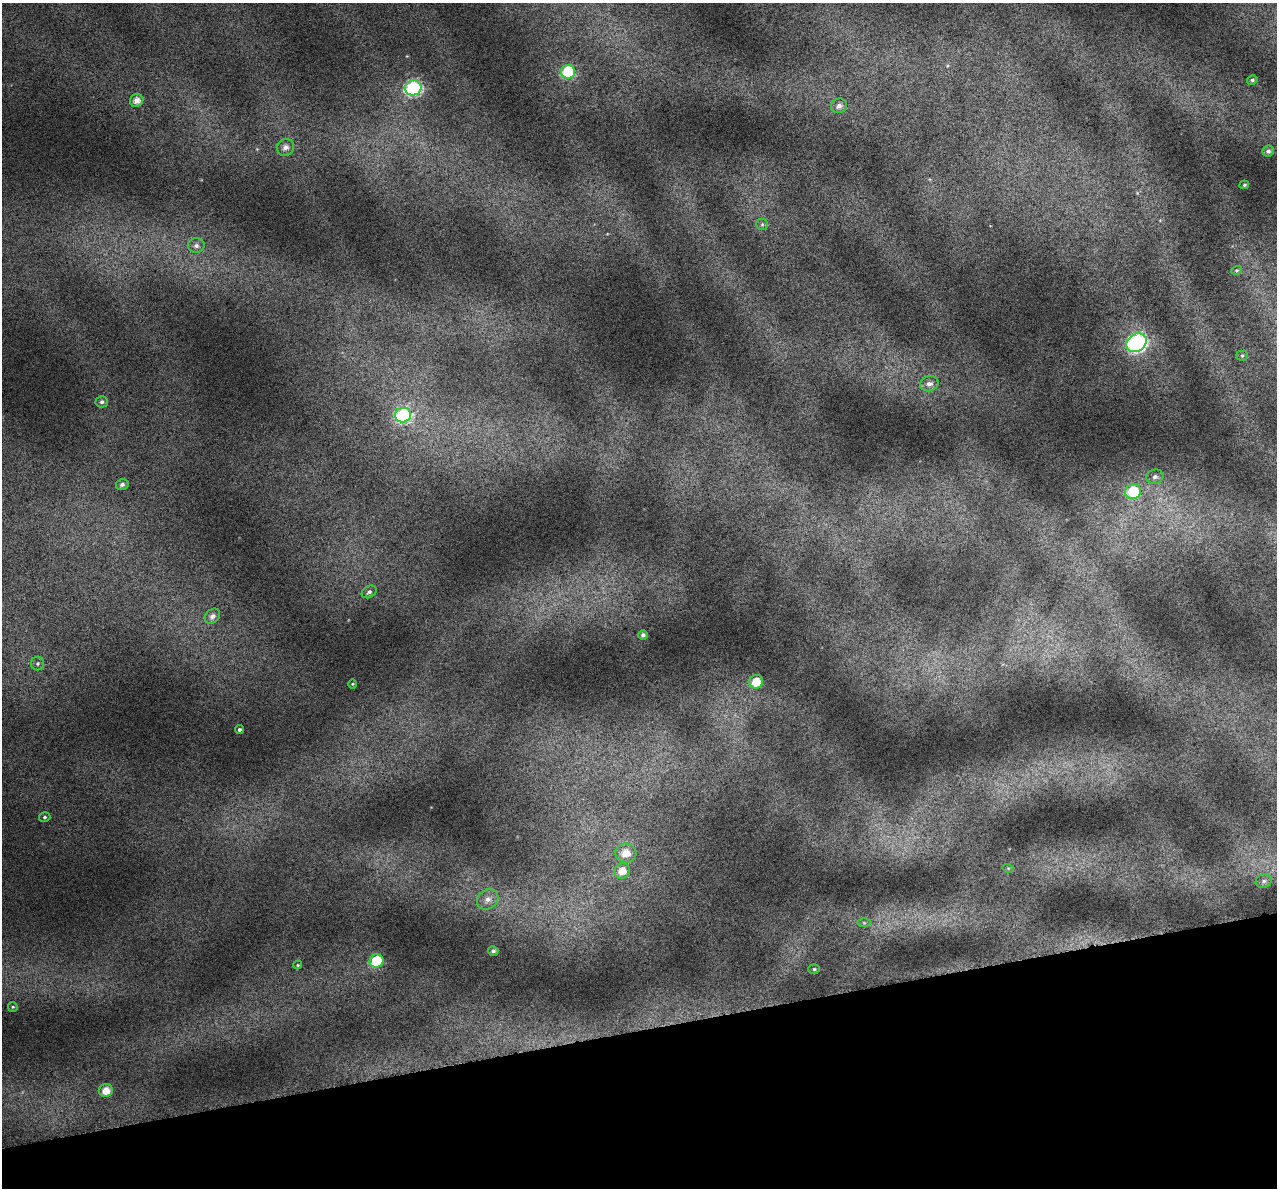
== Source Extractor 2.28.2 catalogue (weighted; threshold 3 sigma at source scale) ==
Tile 14 of 4 x 4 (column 2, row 4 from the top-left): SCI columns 1312-2586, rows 112-1297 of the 5172 x 4917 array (HDU 1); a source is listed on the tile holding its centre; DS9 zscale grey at full resolution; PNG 1279 x 1190 px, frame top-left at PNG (2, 3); each listed source drawn as its Kron ellipse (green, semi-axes under 4 px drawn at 4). Shown black and unused: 13% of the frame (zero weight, under 4 of 7 exposures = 2% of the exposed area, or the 3 px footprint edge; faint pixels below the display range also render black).
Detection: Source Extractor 2.28.2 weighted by HDU 2 'WHT'; one run over the whole footprint, this tile lists its part. Background 0.0718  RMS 0.046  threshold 0.19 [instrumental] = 3 sigma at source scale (4.09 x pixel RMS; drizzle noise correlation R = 1.36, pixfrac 0.8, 0.0396/0.0396 arcsec/px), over >= 5 px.
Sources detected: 39; all 39 listed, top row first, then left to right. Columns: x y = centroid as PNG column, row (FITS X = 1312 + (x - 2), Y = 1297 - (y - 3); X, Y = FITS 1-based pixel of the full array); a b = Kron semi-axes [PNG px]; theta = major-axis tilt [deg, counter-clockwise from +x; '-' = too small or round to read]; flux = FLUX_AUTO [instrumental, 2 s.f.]
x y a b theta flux
568 72 7 7 - 270
1252 80 5 4 - 7.9
413 88 8 7 - 680
137 100 7 6 - 31
839 106 8 7 - 20
285 147 9 8 - 25
1268 151 6 5 - 13
1244 185 5 3 - 5.9
762 224 6 5 - 6.9
196 245 8 7 - 18
1237 270 5 3 - 5.3
1136 343 11 8 36 960
1242 356 5 5 - 6.1
929 384 9 7 14 23
102 402 6 5 - 11
403 415 8 7 - 470
1155 477 8 7 - 17
122 485 6 5 - 13
1133 492 8 7 - 210
369 592 8 6 30 12
212 616 8 6 45 19
643 635 5 4 - 12
38 663 7 6 - 9.8
756 682 7 6 - 75
352 684 5 3 - 3.7
239 730 5 4 - 8.2
45 817 6 4 15 7.5
626 853 10 9 - 52
1008 868 5 3 - 4.6
622 871 8 7 - 47
1264 881 8 7 - 14
488 899 11 9 37 34
864 923 6 4 -1 6.8
493 951 5 4 - 11
377 961 7 6 - 180
298 965 4 4 - 4.4
814 969 6 5 - 6.6
13 1007 5 4 - 5
106 1090 7 6 - 46